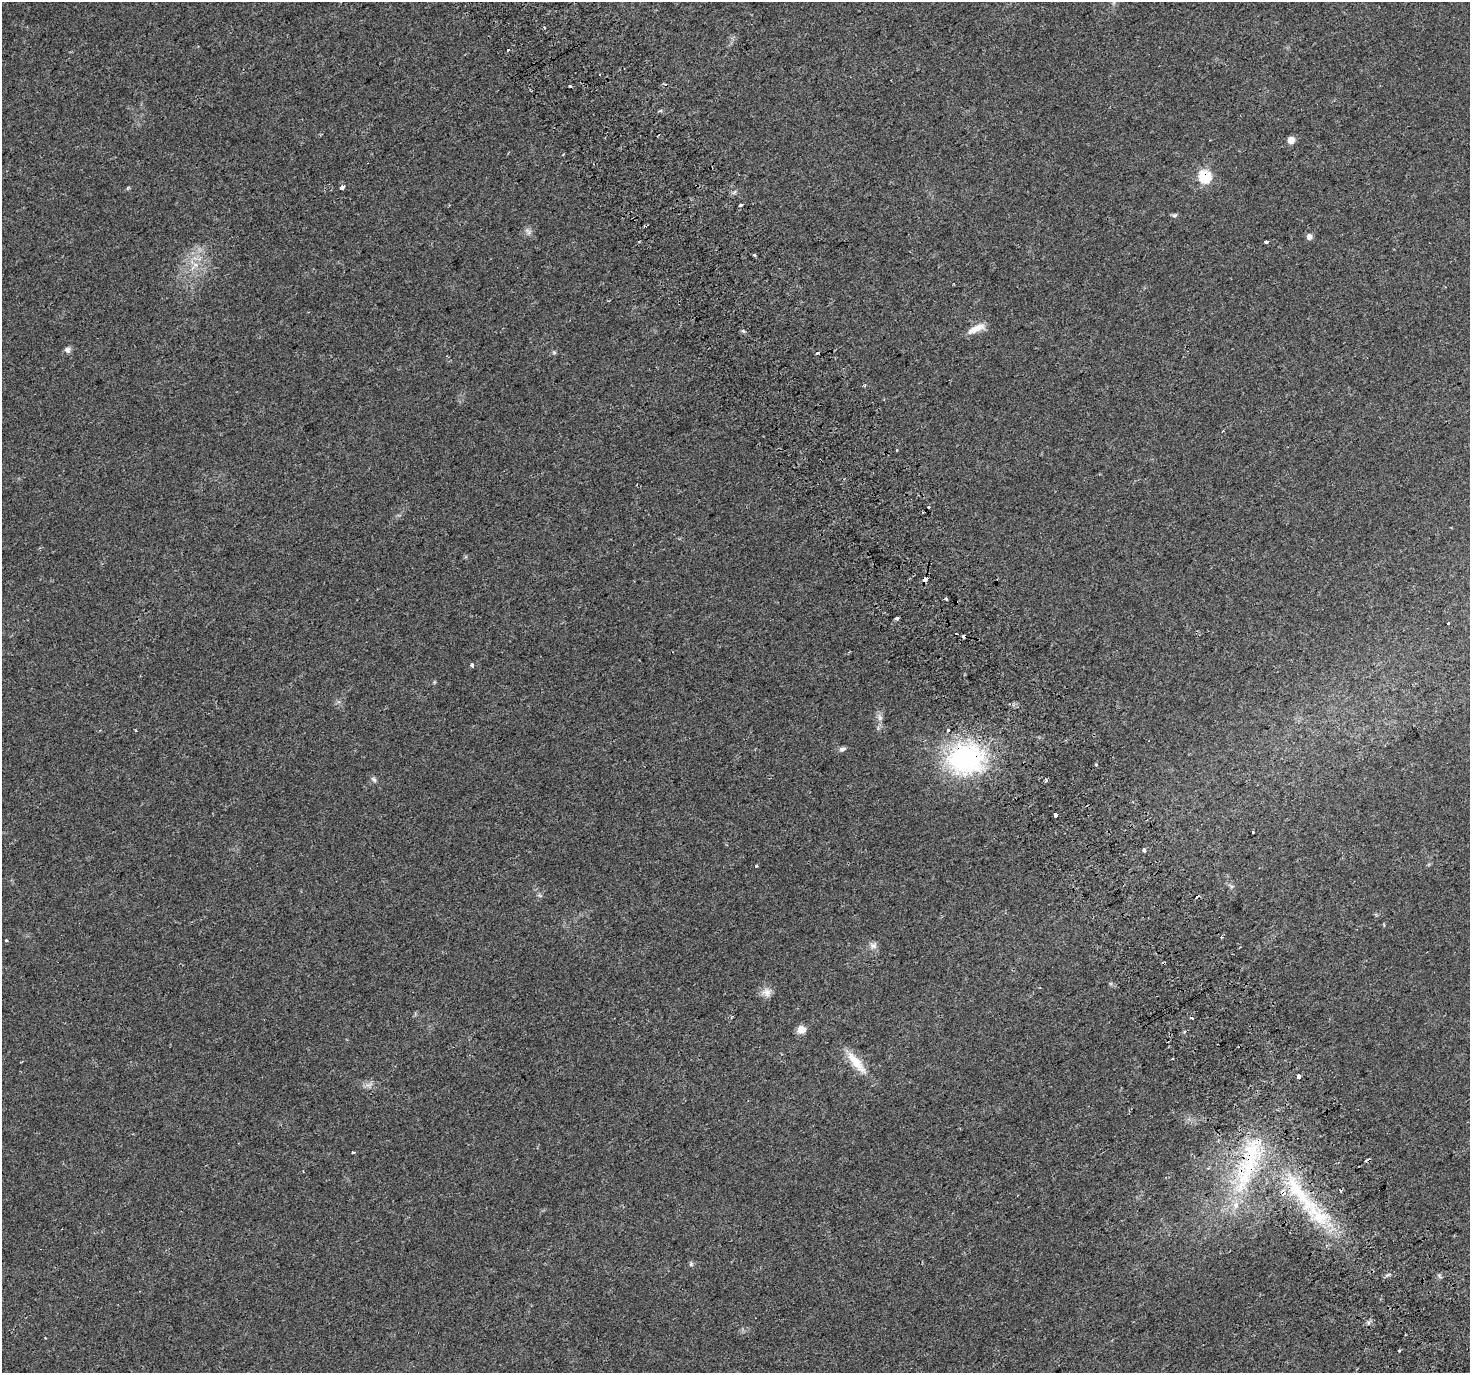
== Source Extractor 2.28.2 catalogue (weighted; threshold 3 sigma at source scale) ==
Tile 6 of 4 x 4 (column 2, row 2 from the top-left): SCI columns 1509-2976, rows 2940-4310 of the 5951 x 5823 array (HDU 1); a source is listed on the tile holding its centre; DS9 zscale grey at full resolution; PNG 1472 x 1375 px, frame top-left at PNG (2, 2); no overlay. Shown black and unused: <1% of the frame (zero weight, under 2 of 3 exposures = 2% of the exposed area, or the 3 px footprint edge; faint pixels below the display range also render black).
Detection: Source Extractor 2.28.2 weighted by HDU 2 'WHT'; one run over the whole footprint, this tile lists its part. Background 0.0227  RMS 0.0054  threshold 0.0241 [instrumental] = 3 sigma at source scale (4.5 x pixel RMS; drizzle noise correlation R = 1.50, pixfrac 1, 0.0396/0.0396 arcsec/px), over >= 5 px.
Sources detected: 65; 11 cosmic-ray / hot-pixel residue — not listed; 4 inside a brighter listed object's ellipse — not listed separately; the other 50 listed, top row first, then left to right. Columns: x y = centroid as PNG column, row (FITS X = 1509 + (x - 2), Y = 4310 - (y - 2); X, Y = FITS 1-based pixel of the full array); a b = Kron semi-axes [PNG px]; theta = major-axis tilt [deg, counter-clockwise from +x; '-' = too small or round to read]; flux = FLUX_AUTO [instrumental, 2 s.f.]
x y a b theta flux
1114 2 8 4 81 0.96
508 50 3 3 - 2.4
570 86 3 2 - 1.2
660 111 6 3 20 0.69
1291 140 6 6 - 5.2
1205 177 7 7 - 34
342 187 4 3 - 5.7
741 205 4 3 - 3.3
1174 215 7 5 26 1
528 231 12 4 -47 1.6
1309 236 6 5 - 2.7
1266 242 3 3 - 6.2
754 255 3 3 - 1.8
195 265 7 5 -1 1.9
976 328 22 8 25 6.3
743 331 4 4 - 1.4
67 350 8 7 - 1.8
554 352 5 5 - 0.76
818 353 3 3 - 6.2
897 450 3 2 - 0.84
929 506 3 3 - 3.1
925 579 4 4 - 7.9
946 599 3 3 - 2
897 618 4 3 - 1.1
1448 623 3 3 - 6.7
472 665 3 3 - 2.4
880 717 11 7 -80 2.3
136 731 3 3 - 0.5
842 749 9 6 18 1.6
966 759 49 39 8 76
1096 765 3 3 - 2.2
374 779 9 5 -45 1.3
1056 815 3 3 - 25
1253 832 3 3 - 2.7
1144 850 4 4 - 1.3
756 866 3 3 - 2.3
1232 886 6 4 18 0.78
540 896 7 4 -20 0.8
6 940 3 3 - 0.8
873 945 11 8 -14 2.4
766 992 13 11 -43 3.9
801 1030 6 5 - 11
1184 1032 5 3 - 0.66
856 1062 37 10 -51 11
1298 1076 4 4 - 3.3
353 1153 3 3 - 1.2
1244 1178 53 26 63 55
1300 1194 108 20 -52 70
691 1264 7 5 88 0.98
1388 1275 6 4 19 0.92
Overlapping masked pixels (flux is a lower limit): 5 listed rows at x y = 1205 177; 925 579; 966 759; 1244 1178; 1300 1194
Isophote crosses this tile's border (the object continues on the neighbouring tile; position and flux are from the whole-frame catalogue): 1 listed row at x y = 1114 2